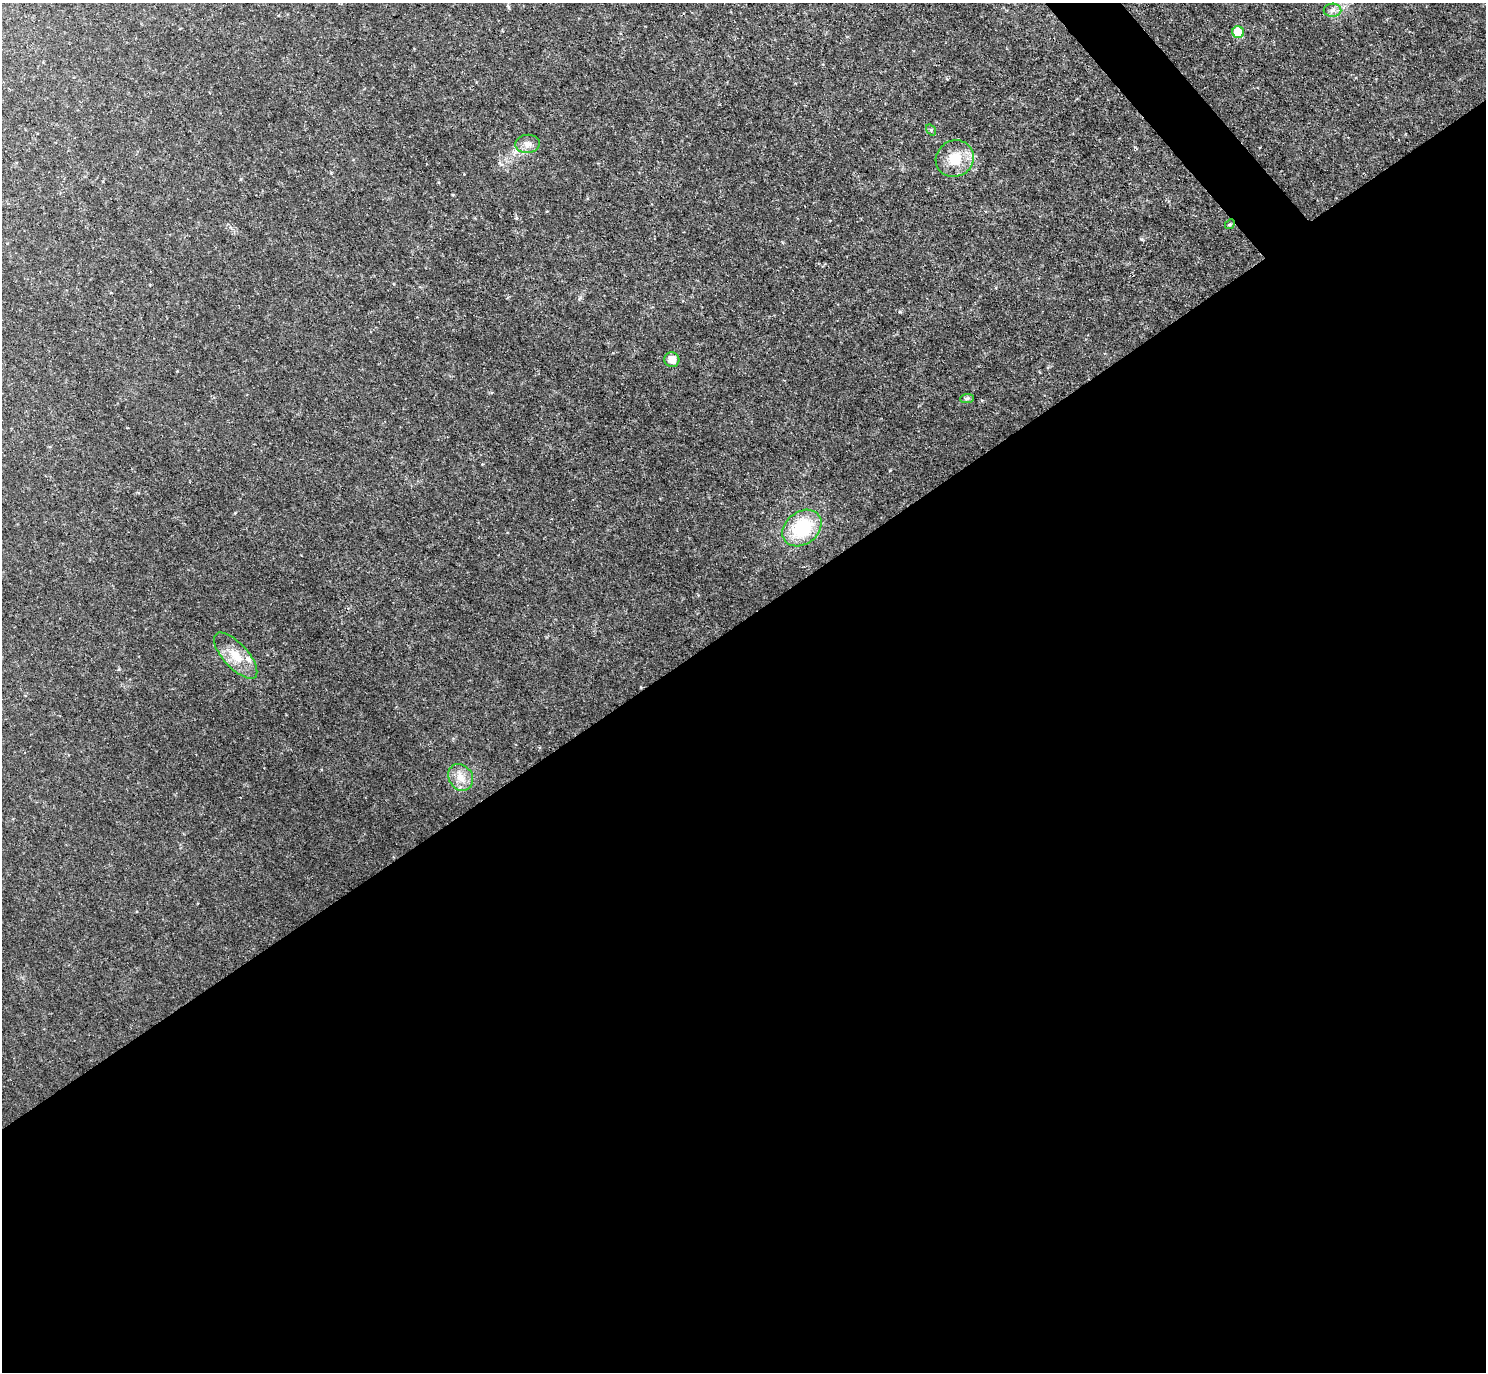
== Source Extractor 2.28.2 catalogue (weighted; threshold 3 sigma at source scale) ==
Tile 15 of 4 x 4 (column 3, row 4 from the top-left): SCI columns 2971-4454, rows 298-1667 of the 5938 x 5933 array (HDU 1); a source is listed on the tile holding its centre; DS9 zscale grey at full resolution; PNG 1488 x 1374 px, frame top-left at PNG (2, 3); each listed source drawn as its Kron ellipse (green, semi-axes under 4 px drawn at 4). Shown black and unused: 56% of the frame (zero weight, under 2 of 3 exposures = <1% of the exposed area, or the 3 px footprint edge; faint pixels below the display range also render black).
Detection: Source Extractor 2.28.2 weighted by HDU 2 'WHT'; one run over the whole footprint, this tile lists its part. Background 0.0475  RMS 0.0077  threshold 0.0345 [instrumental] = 3 sigma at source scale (4.5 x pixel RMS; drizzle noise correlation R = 1.50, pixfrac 1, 0.05/0.05 arcsec/px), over >= 5 px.
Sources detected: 12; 1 inside a brighter listed object's ellipse — not listed separately; the other 11 listed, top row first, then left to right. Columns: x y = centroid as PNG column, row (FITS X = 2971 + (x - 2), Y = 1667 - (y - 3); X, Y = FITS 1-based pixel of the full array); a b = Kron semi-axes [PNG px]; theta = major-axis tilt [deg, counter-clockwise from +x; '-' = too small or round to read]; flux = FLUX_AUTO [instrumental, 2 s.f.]
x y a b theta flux
1333 10 9 6 1 2.9
1238 32 6 5 - 17
931 130 6 3 -56 0.98
528 144 12 9 6 4.5
955 159 19 18 - 18
1230 224 5 4 - 0.89
672 360 8 7 - 6.5
967 398 7 4 2 1.4
802 528 21 16 38 39
236 656 29 12 -48 15
461 777 14 12 -55 8.7
Unlisted compact peaks at least as high as the median listed source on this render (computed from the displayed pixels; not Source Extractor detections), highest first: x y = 900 312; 1135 147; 580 297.